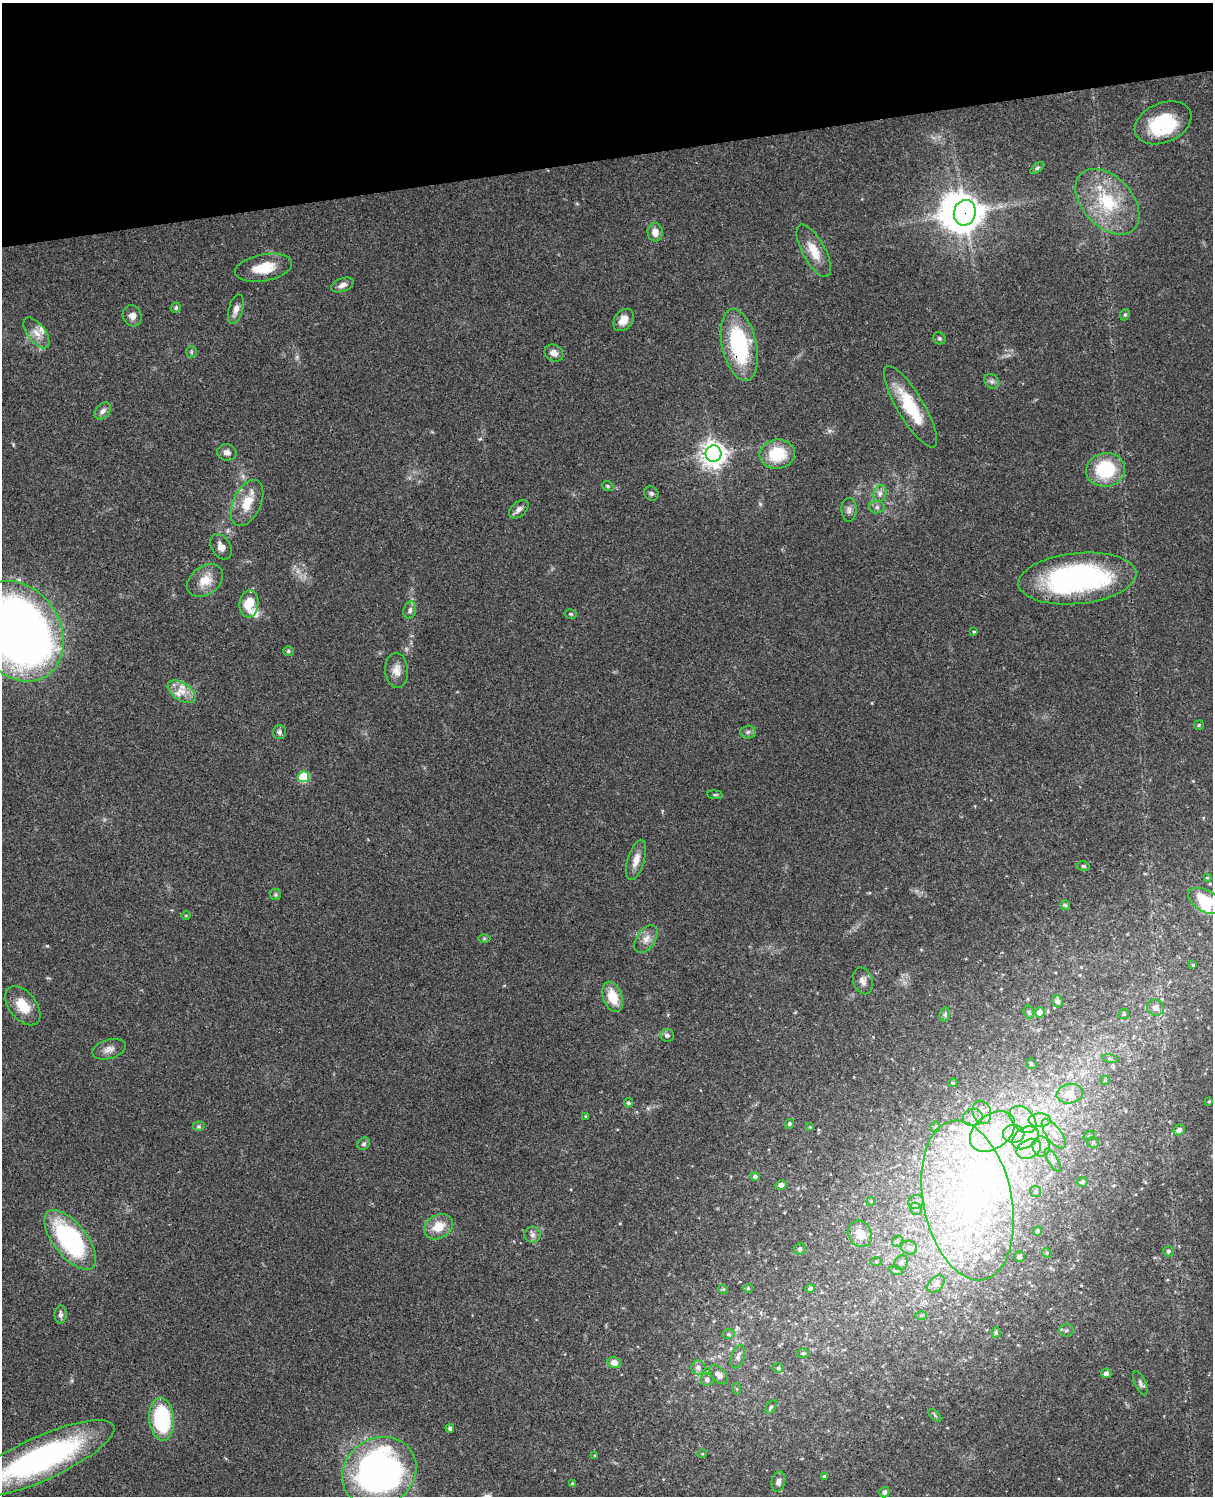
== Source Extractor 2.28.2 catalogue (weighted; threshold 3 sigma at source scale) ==
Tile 3 of 4 x 3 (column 3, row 1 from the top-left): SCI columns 2542-3752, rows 3266-4759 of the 5081 x 4925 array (HDU 1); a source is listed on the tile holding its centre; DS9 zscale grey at full resolution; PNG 1215 x 1498 px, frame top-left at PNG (2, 3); each listed source drawn as its Kron ellipse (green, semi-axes under 4 px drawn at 4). Shown black and unused: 10% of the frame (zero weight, under 3 of 4 exposures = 6% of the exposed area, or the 3 px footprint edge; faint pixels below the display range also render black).
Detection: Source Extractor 2.28.2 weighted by HDU 2 'WHT'; one run over the whole footprint, this tile lists its part. Background 0.0771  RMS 0.0058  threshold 0.026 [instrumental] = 3 sigma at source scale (4.5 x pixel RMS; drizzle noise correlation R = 1.50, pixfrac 1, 0.05/0.05 arcsec/px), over >= 5 px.
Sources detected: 182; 2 too faint to see at this stretch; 5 inside a brighter object's white glare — neither listed nor drawn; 26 inside a brighter listed object's ellipse — not listed separately; the other 149 listed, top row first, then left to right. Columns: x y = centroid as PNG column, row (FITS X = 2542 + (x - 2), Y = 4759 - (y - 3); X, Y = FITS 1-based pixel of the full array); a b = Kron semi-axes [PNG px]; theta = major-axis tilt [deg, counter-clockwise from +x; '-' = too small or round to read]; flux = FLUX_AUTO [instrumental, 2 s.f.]
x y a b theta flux
1163 123 29 19 23 32
1037 168 8 4 36 1.1
1107 202 38 25 -47 37
965 213 13 11 76 810
655 232 9 7 -85 4.9
814 251 29 11 -61 11
264 268 29 13 11 15
342 285 11 6 22 2.7
176 308 5 5 - 1.3
236 309 15 7 75 3.7
1125 315 6 4 68 0.84
132 316 11 9 -62 3.8
623 320 12 9 51 6.6
36 333 18 9 -53 5.5
939 338 6 5 - 1.1
739 345 37 17 -78 56
191 352 6 5 - 0.9
554 353 10 8 -32 3.9
992 381 8 6 -43 1.8
910 407 47 13 -59 28
103 411 9 7 47 2.5
227 452 10 8 -11 2.7
713 454 8 8 - 560
777 454 18 14 7 22
1105 470 19 17 9 34
608 486 6 4 -22 0.86
651 493 7 6 - 1.4
880 493 8 6 74 2.3
247 503 24 14 65 13
877 507 7 6 - 1.6
519 509 11 7 41 3
849 510 12 7 -89 2.5
221 547 14 9 -59 4.2
1077 579 59 25 6 130
205 580 20 14 37 9.3
249 604 13 9 84 13
410 610 9 6 72 2
571 614 6 4 -15 0.85
18 631 53 42 -57 640
974 632 3 3 - 0.63
288 651 5 4 - 0.91
397 670 17 11 -86 5.5
182 692 16 9 -34 6.2
1199 725 5 5 - 0.94
279 732 7 6 - 1.6
748 732 7 6 - 1.5
303 777 5 5 - 30
715 795 8 4 -8 0.81
636 860 21 8 73 5.9
1083 866 6 5 - 0.91
1207 878 4 4 - 0.62
276 895 5 5 - 0.88
1206 901 19 10 -29 21
1065 905 5 4 - 1.4
186 915 5 3 - 0.51
484 938 6 4 1 0.7
646 939 16 9 56 4.6
1193 965 4 4 - 0.68
863 981 14 9 -72 3.2
613 997 16 9 -71 12
1057 1001 6 5 - 1.6
23 1006 22 13 -51 12
1155 1008 9 8 - 4
1029 1012 7 5 -71 1.1
1039 1012 5 5 - 3.1
945 1014 7 5 79 1.2
1124 1014 5 4 - 0.83
667 1035 7 6 - 1.9
109 1049 17 9 16 4.1
1110 1059 8 4 -9 1.2
1031 1064 6 5 - 1.1
1105 1080 5 4 - 0.69
953 1083 4 3 - 0.7
1070 1094 13 9 11 8
1209 1101 3 3 - 0.63
628 1103 4 4 - 0.94
982 1112 12 9 -70 4.8
586 1116 4 3 - 0.52
973 1117 10 8 8 4.9
1023 1119 16 11 -46 9.9
1040 1120 11 7 2 4.5
789 1124 5 4 - 1
199 1126 6 4 -1 0.85
810 1127 4 4 - 0.54
935 1127 5 5 - 0.8
1179 1130 6 5 - 2.6
992 1132 25 17 37 25
1014 1134 11 9 -4 5.5
1054 1134 17 7 -54 6.1
1089 1136 6 4 17 0.77
1025 1138 14 10 33 8.6
1093 1142 5 5 - 0.87
364 1144 7 5 45 1.2
1041 1146 10 8 -82 4.8
1029 1149 13 9 28 6.5
1053 1160 13 5 -59 2
755 1176 4 4 - 1.2
1082 1182 5 4 - 1.3
781 1185 5 5 - 2.2
1036 1191 5 5 - 0.88
968 1200 81 44 -78 180
871 1201 4 3 - 0.5
916 1202 8 6 23 3.1
916 1209 6 5 - 1.2
438 1227 15 11 29 10
1038 1231 4 4 - 1.7
860 1234 14 11 -60 6.9
532 1235 8 8 - 2.2
70 1240 36 16 -51 89
897 1241 6 5 - 0.94
909 1248 8 7 - 2.4
800 1249 6 5 - 1.7
1168 1251 5 5 - 1.2
1047 1253 5 4 - 0.6
1019 1256 5 5 - 1.6
876 1262 6 4 0 0.67
901 1263 8 6 59 1.8
896 1271 7 4 -18 0.94
936 1284 10 6 46 2.6
748 1288 5 4 - 0.62
810 1288 5 4 - 1.2
723 1289 5 4 - 0.52
61 1315 9 6 89 1.9
921 1315 6 4 1 0.78
1066 1330 7 6 - 1.5
996 1333 5 4 - 1.1
729 1334 6 5 - 1
803 1353 6 5 - 1
738 1357 12 6 72 2.5
614 1363 7 5 -15 6.2
698 1368 7 7 - 2.5
778 1368 5 5 - 1
1106 1373 5 5 - 2.2
719 1375 11 6 -47 4.3
707 1379 6 6 - 1.8
1140 1383 13 5 -66 1.9
737 1389 6 3 -72 0.65
771 1407 8 4 61 1.4
935 1415 8 3 -45 0.76
162 1419 21 12 -85 54
450 1428 4 4 - 1.6
702 1454 5 3 - 0.51
595 1455 4 3 - 0.62
41 1458 79 22 24 140
379 1472 38 33 32 240
824 1476 3 3 - 0.76
778 1482 10 6 79 2.5
573 1484 4 4 - 1.4
884 1492 5 5 - 2
Overlapping masked pixels (flux is a lower limit): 2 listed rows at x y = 965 213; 739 345
Isophote crosses this tile's border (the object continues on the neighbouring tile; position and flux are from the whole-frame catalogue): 3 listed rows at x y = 18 631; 1206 901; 41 1458
Unlisted compact peaks at least as high as the median listed source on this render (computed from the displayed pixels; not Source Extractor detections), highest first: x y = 480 439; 47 946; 829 431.